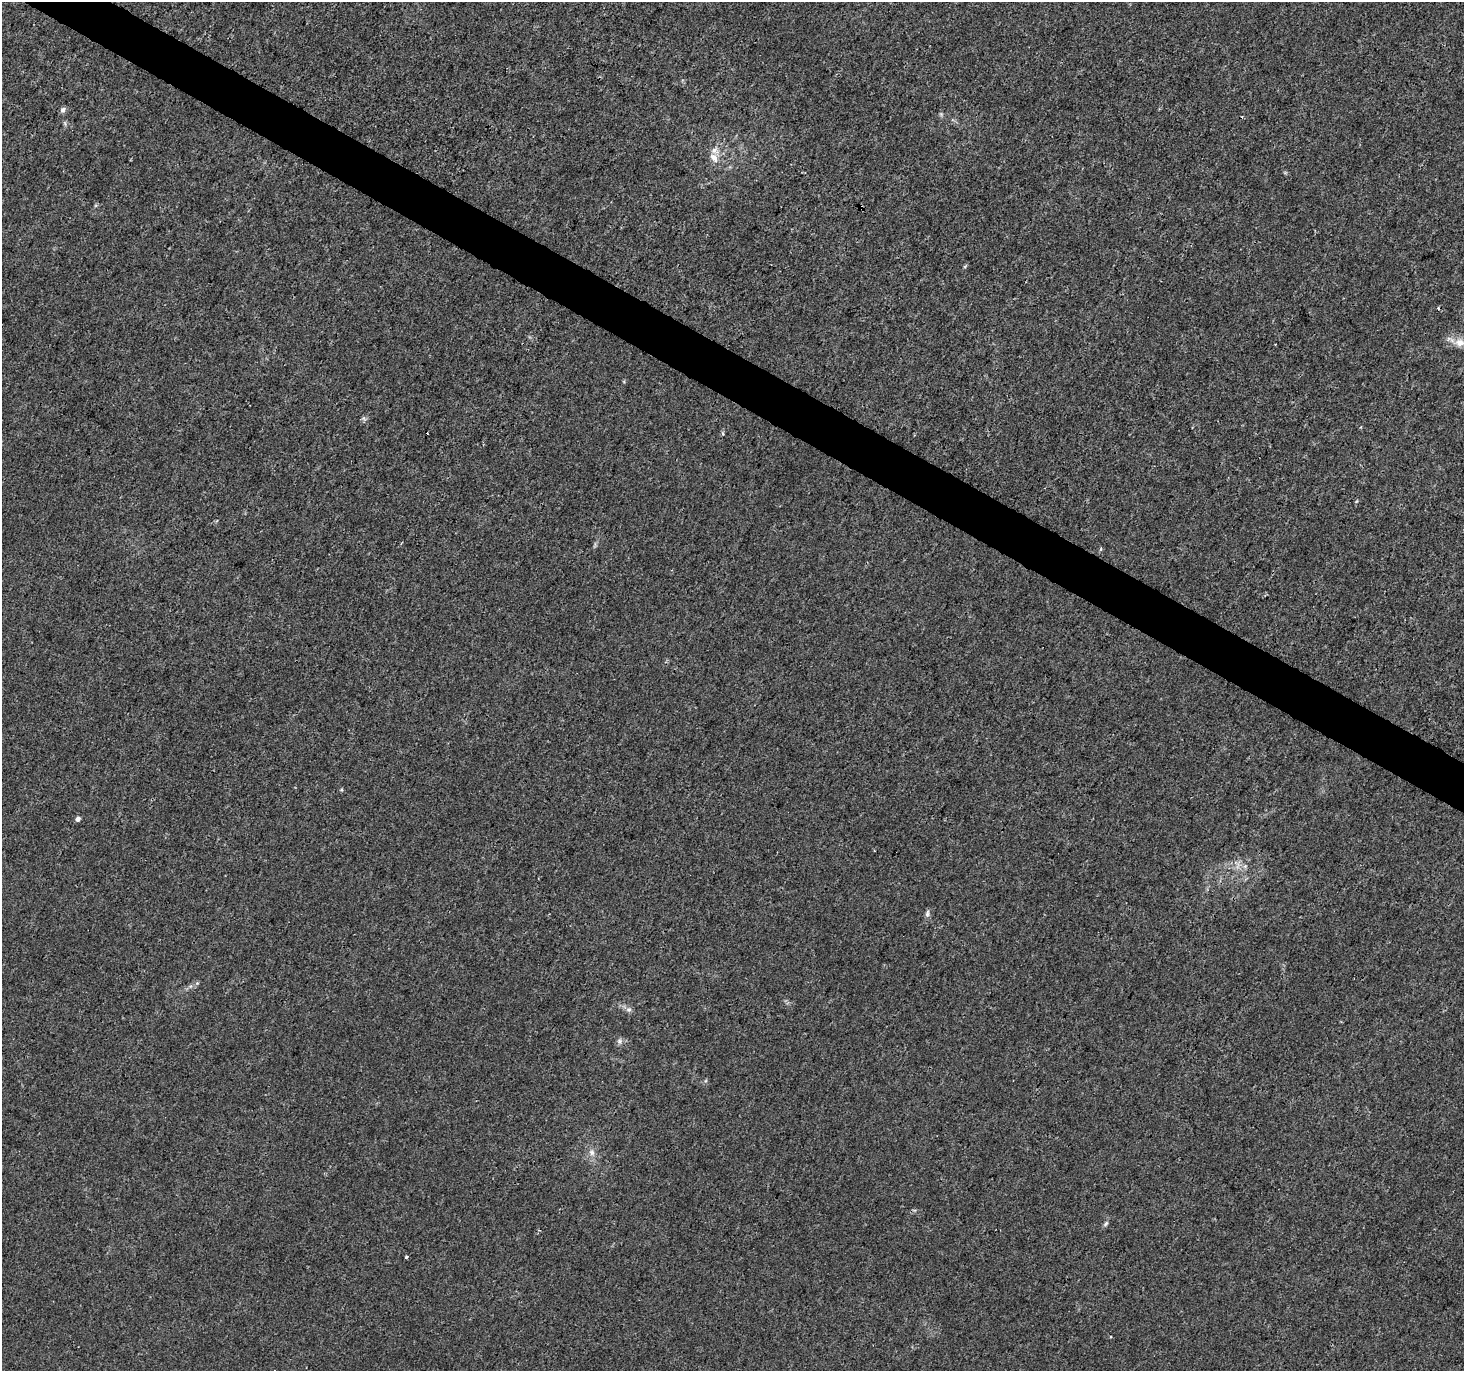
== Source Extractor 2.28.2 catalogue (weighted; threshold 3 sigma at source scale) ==
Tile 11 of 4 x 4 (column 3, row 3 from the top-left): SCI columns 2923-4384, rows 1563-2931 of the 5854 x 5930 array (HDU 1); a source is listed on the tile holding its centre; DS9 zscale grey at full resolution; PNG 1466 x 1373 px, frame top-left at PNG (2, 2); no overlay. Shown black and unused: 3% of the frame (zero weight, under 3 of 4 exposures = <1% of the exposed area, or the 3 px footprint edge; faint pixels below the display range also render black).
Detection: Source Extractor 2.28.2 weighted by HDU 2 'WHT'; one run over the whole footprint, this tile lists its part. Background 0.00142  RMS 0.0013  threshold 0.00607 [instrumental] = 3 sigma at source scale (4.5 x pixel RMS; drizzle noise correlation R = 1.50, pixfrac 1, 0.0396/0.0396 arcsec/px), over >= 5 px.
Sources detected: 19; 3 cosmic-ray / hot-pixel residue — not listed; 1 inside a brighter listed object's ellipse — not listed separately; the other 15 listed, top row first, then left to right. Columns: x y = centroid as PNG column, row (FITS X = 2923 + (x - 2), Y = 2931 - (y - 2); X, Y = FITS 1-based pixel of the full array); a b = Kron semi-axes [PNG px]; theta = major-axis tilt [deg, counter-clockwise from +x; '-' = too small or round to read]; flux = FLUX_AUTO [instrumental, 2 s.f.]
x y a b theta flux
63 110 8 6 72 0.39
941 114 5 5 - 0.2
714 158 15 8 -51 1.1
861 207 5 4 - 0.2
1460 343 14 11 -5 1.3
1361 427 4 3 - 0.11
723 433 4 4 - 0.23
77 819 4 4 - 0.65
927 913 11 5 81 0.39
197 983 5 5 - 0.18
629 1009 8 6 -1 0.43
619 1041 7 6 - 0.39
592 1152 9 8 - 0.62
1106 1224 8 5 52 0.3
406 1257 3 3 - 0.21
Overlapping masked pixels (flux is a lower limit): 1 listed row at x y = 861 207